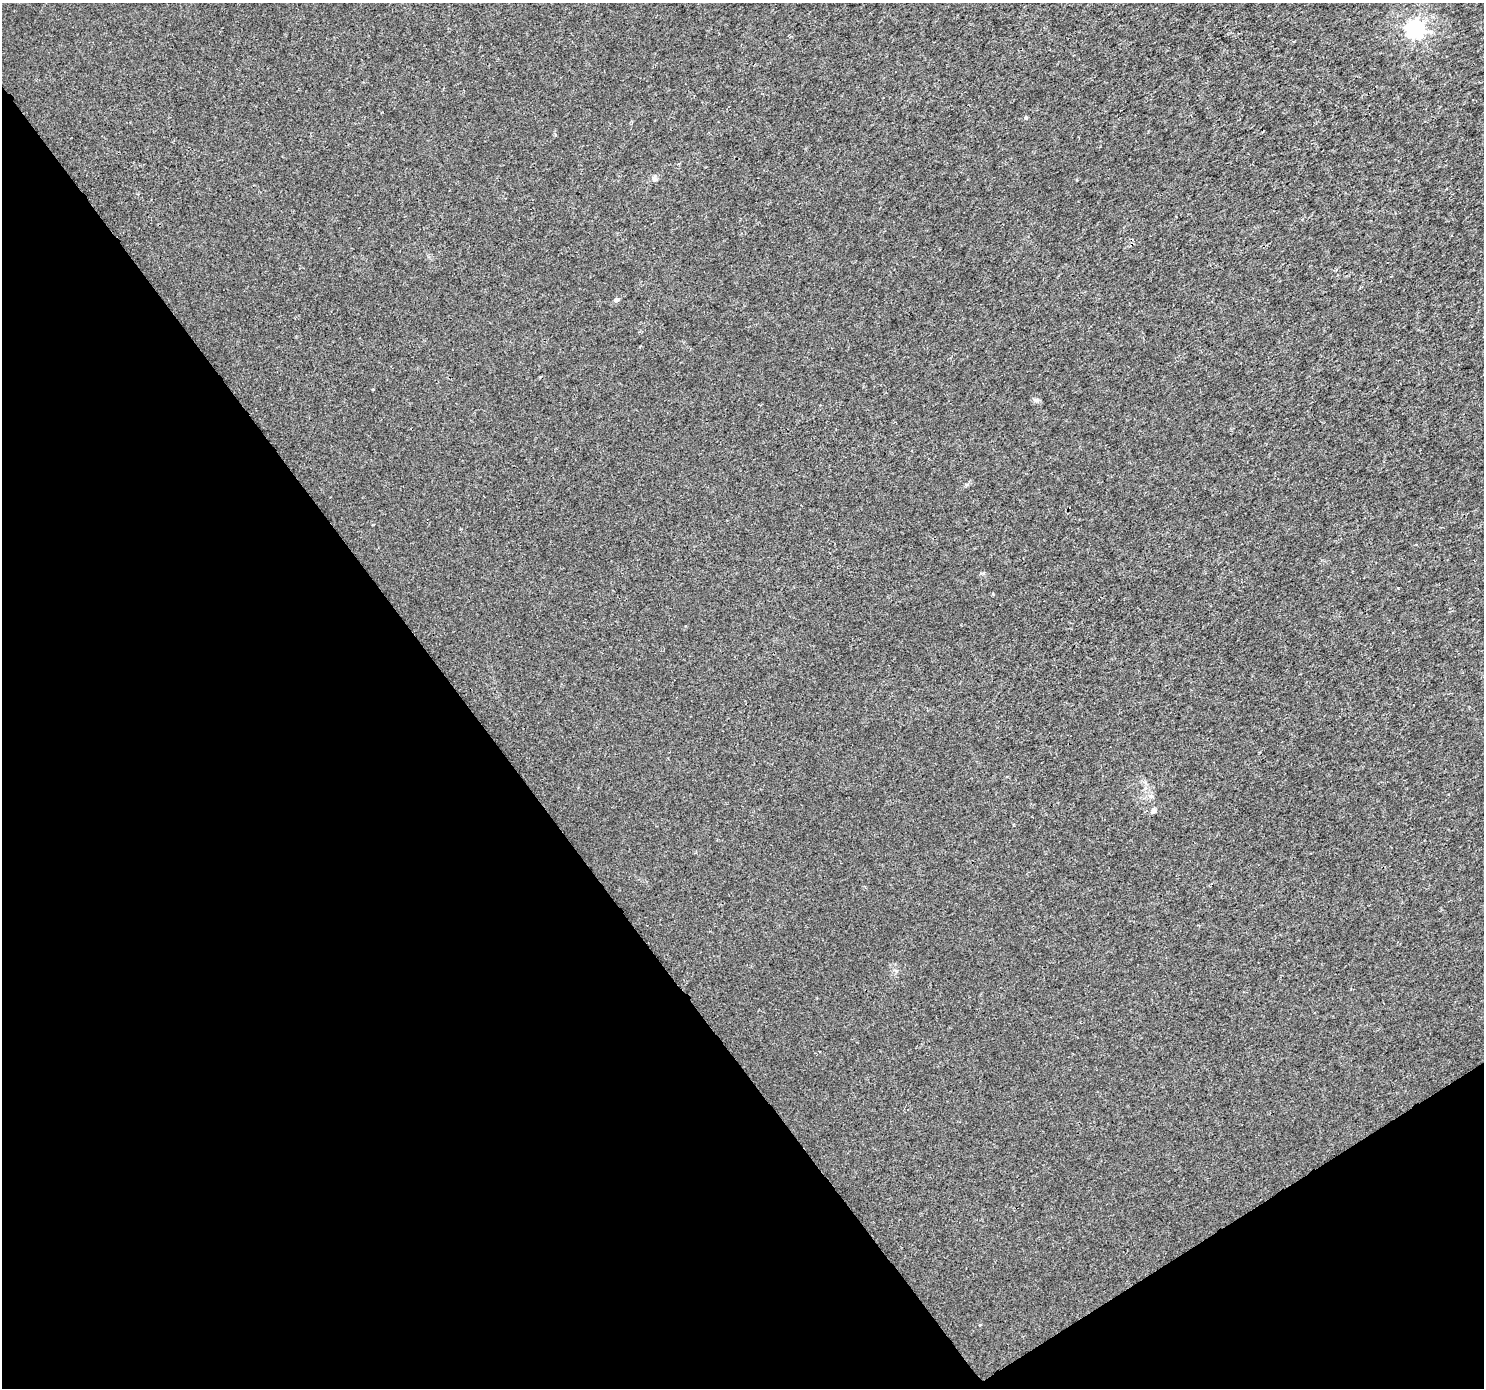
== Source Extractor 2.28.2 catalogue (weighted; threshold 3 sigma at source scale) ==
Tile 14 of 4 x 4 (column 2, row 4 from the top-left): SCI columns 1488-2969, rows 188-1573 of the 5933 x 5856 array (HDU 1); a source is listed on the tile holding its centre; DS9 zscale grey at full resolution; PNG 1486 x 1390 px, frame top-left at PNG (2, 3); no overlay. Shown black and unused: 35% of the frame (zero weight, under 3 of 4 exposures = <1% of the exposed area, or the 3 px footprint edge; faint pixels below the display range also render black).
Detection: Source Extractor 2.28.2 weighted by HDU 2 'WHT'; one run over the whole footprint, this tile lists its part. Background 0.00147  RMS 0.0022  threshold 0.01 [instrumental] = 3 sigma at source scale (4.5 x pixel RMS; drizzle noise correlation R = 1.50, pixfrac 1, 0.0396/0.0396 arcsec/px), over >= 5 px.
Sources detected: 7; all 7 listed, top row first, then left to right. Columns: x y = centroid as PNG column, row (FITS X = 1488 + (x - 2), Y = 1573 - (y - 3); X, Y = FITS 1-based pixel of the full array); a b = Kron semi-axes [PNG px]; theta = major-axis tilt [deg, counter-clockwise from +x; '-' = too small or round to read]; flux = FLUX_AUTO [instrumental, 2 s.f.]
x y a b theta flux
1415 29 7 6 - 84
1026 118 5 4 - 0.26
654 178 8 7 - 0.62
616 300 5 4 - 0.94
1037 400 8 6 0 0.56
1152 796 8 6 -2 0.65
1153 810 8 5 60 0.6